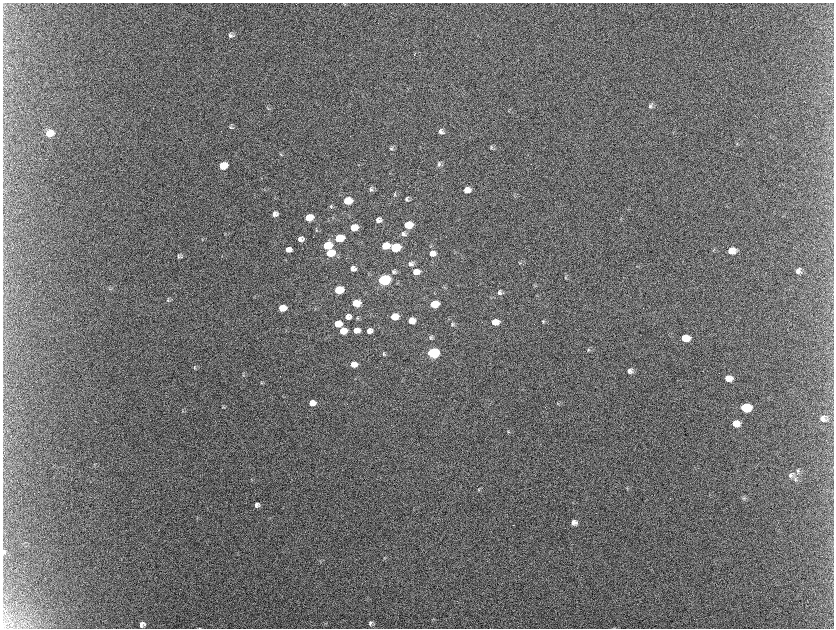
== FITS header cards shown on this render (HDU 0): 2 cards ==
NAXIS1  =                 1663 / length of data axis 1
NAXIS2  =                 1252 / length of data axis 2

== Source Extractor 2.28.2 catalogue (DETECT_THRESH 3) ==
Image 1663 x 1252 px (HDU 0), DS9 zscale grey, zoomed out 1/2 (1 PNG px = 2 x 2 image px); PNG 836 x 630 px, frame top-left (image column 2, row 1251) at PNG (3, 3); no overlay
Background 2130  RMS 31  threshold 94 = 3 sigma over >= 5 px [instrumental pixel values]
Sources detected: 107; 10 cannot appear on this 1/2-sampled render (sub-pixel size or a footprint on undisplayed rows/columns) and are not listed; the other 97 listed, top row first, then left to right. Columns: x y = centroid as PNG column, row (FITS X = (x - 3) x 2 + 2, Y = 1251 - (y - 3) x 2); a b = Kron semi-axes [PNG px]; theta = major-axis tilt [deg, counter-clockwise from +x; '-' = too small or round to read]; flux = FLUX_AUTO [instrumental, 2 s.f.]
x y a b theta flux
231 35 5 5 - 1.9e+04
414 55 2 1 - 1.3e+04
650 106 6 5 - 1.3e+04
267 108 5 2 - 5.5e+03
509 111 3 2 - 3.7e+03
231 127 7 4 -24 1.2e+04
441 132 6 5 - 2.3e+04
49 133 7 6 - 1.9e+05
737 144 5 3 - 4.9e+03
491 147 5 4 - 9.1e+03
391 148 7 4 -70 1.2e+04
280 154 5 3 - 7.2e+03
439 164 6 5 - 1.6e+04
223 166 6 5 - 2.7e+05
371 189 6 5 - 1.4e+04
467 190 6 5 - 5.8e+04
395 194 5 4 - 8.3e+03
514 196 4 2 - 3.4e+03
407 199 6 4 -48 1.4e+04
348 201 6 5 - 2.2e+05
331 206 5 3 - 7.3e+03
275 214 5 5 - 2.4e+04
309 217 6 5 - 1.5e+05
378 220 6 5 - 2.9e+04
408 225 7 5 10 1.9e+05
354 227 6 5 - 1.2e+05
316 230 5 2 - 5.1e+03
403 234 7 7 - 2.3e+04
339 238 6 5 - 3.2e+05
202 239 3 2 - 3.2e+03
301 239 5 5 - 3.1e+04
327 245 6 5 - 3.0e+05
385 246 6 5 - 1.2e+05
395 247 7 5 11 5.1e+05
288 249 6 5 - 4.5e+04
714 250 4 2 - 3.8e+03
731 251 7 6 - 8.1e+04
330 253 6 5 - 1.9e+05
432 253 8 6 13 5.1e+04
179 256 6 4 -31 1.0e+04
520 263 5 3 - 6.3e+03
410 264 7 6 - 2.0e+04
353 269 5 5 - 3.2e+04
798 271 6 6 - 2.6e+04
394 272 7 6 - 1.5e+04
416 272 6 5 - 6.9e+04
565 278 4 3 - 5.6e+03
384 280 7 5 10 1.6e+06
534 286 6 3 62 6.3e+03
339 290 6 5 - 3.6e+05
499 292 6 5 - 1.7e+04
168 300 7 5 -48 1.1e+04
356 303 6 5 - 1.5e+05
434 304 6 5 - 2.0e+05
282 308 6 5 - 1.5e+05
394 316 6 5 - 1.2e+05
348 317 6 5 - 4.7e+04
357 318 5 4 - 7.6e+03
411 321 6 5 - 6.0e+04
495 322 6 5 - 9.3e+04
543 322 5 4 - 8.2e+03
338 324 6 5 - 1.2e+05
452 324 6 4 83 9.6e+03
356 330 6 5 - 6.2e+04
343 331 6 5 - 1.2e+05
369 331 6 5 - 3.7e+04
430 338 6 4 -79 1.1e+04
685 338 7 6 - 1.2e+05
588 350 5 4 - 9.3e+03
433 353 7 5 8 1.2e+06
384 354 5 4 - 8.1e+03
354 364 6 5 - 5.4e+04
195 368 6 3 82 7.3e+03
630 371 6 6 - 2.4e+04
243 375 5 3 - 5.9e+03
728 378 7 5 -1 6.0e+04
261 383 3 2 - 3.7e+03
312 403 6 5 - 6.1e+04
558 403 4 4 - 6.0e+03
222 407 4 3 - 6.5e+03
745 408 8 6 -1 3.4e+05
823 418 7 7 - 3.4e+04
736 423 7 6 - 7.6e+04
508 432 6 3 81 7.7e+03
798 471 8 5 -89 2.1e+04
791 475 8 5 73 1.9e+04
795 480 6 5 - 1.5e+04
627 488 6 3 0 6.7e+03
479 490 5 3 - 6.0e+03
744 498 6 3 -22 9.4e+03
257 505 5 4 - 2.0e+04
574 522 6 5 - 3.4e+04
3 550 5 3 - 5.7e+03
5 552 6 3 52 8.1e+03
371 623 6 5 - 1.5e+04
142 624 6 5 - 2.5e+04
199 628 4 2 - 2.8e+03
At the frame edge (FLAGS 8, measured only in part): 2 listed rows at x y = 3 550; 199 628
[10 sub-pixel or undisplayed-footprint detections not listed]